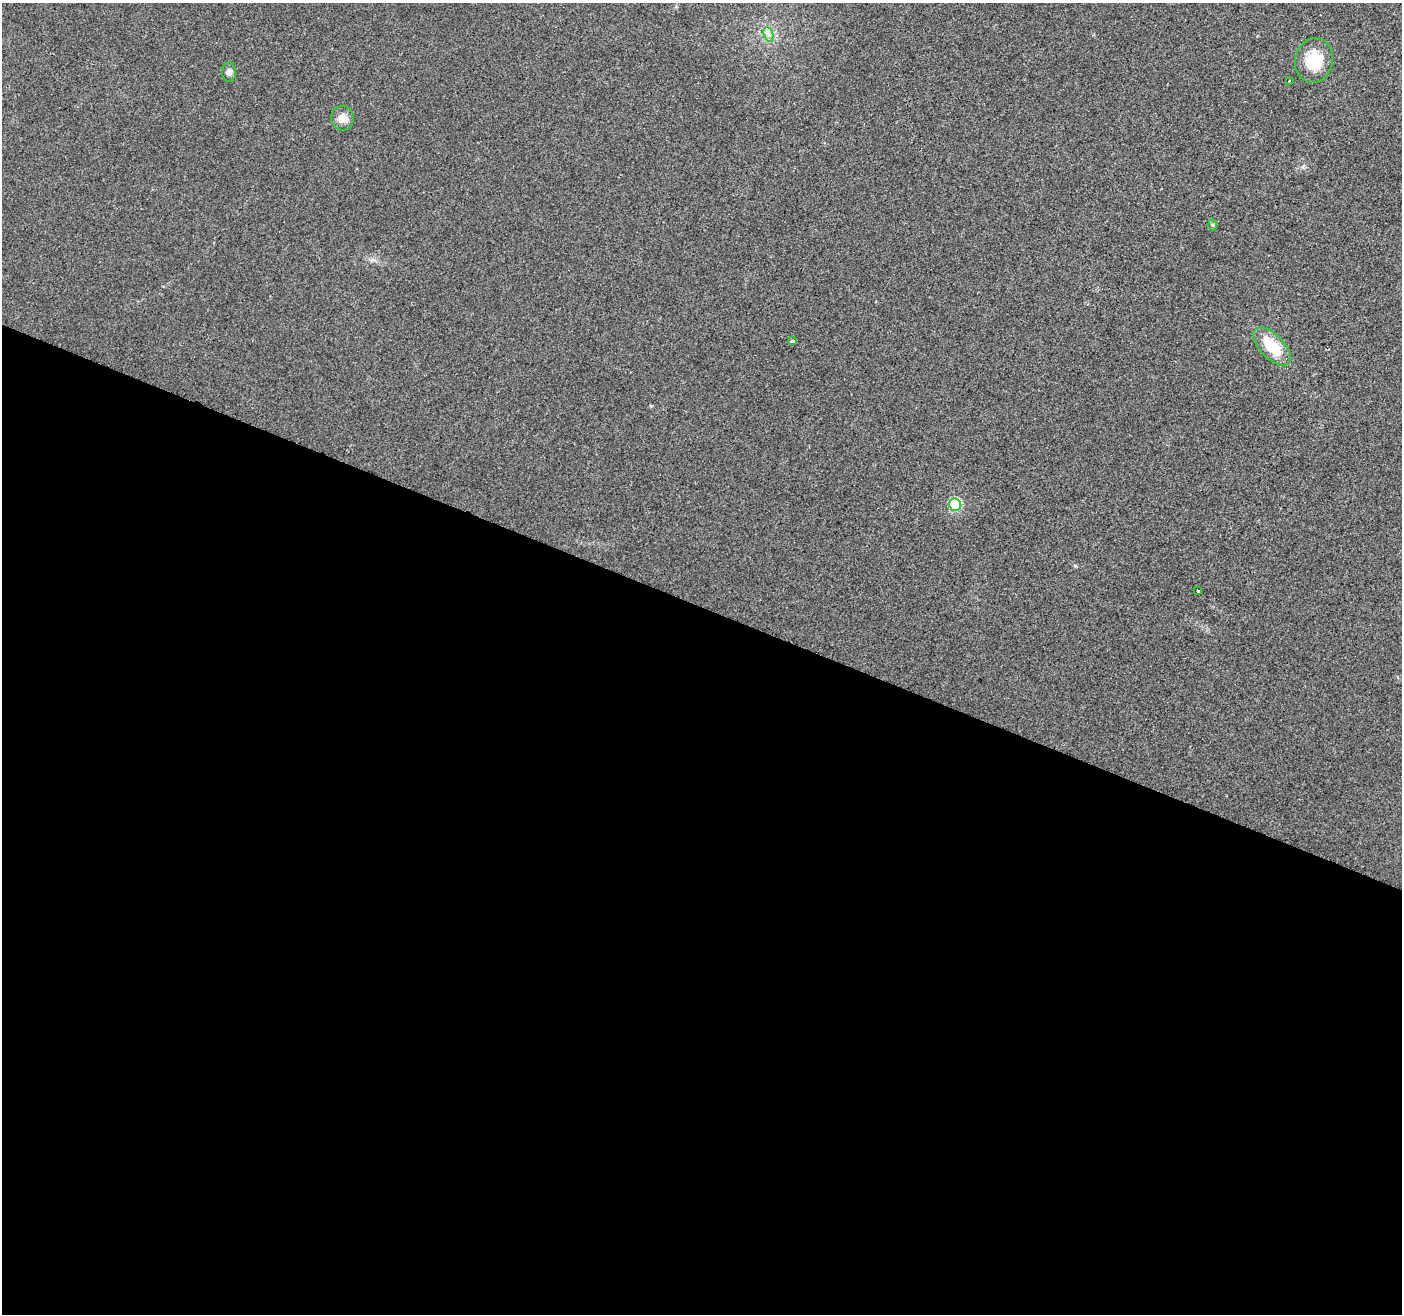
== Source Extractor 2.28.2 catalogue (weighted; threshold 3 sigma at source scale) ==
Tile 14 of 4 x 4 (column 2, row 4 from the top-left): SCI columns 1401-2800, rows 209-1520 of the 5607 x 5732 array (HDU 1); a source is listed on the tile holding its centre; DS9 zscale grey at full resolution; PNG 1404 x 1316 px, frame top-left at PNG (2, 3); each listed source drawn as its Kron ellipse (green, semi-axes under 4 px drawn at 4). Shown black and unused: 54% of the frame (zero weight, under 2 of 3 exposures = <1% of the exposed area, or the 3 px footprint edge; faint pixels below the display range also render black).
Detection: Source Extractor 2.28.2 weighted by HDU 2 'WHT'; one run over the whole footprint, this tile lists its part. Background 0.0354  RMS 0.0068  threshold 0.0305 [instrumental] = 3 sigma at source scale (4.5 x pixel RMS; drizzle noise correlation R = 1.50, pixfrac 1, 0.0396/0.0396 arcsec/px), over >= 5 px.
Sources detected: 10; all 10 listed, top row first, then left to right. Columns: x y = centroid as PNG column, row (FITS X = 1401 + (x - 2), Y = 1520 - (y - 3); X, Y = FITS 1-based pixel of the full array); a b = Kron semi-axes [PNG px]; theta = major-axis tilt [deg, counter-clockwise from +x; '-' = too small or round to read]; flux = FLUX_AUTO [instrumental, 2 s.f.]
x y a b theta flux
768 34 7 4 -71 2.3
1314 60 22 19 78 24
229 72 9 7 -89 3.2
1289 81 3 3 - 1.8
342 118 12 11 - 6.1
1213 225 6 4 -88 0.93
792 341 4 3 - 5.7
1272 347 24 12 -46 23
955 505 6 6 - 52
1198 591 3 3 - 5.8
Unlisted compact peaks at least as high as the median listed source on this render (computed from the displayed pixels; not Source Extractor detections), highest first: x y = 1075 566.